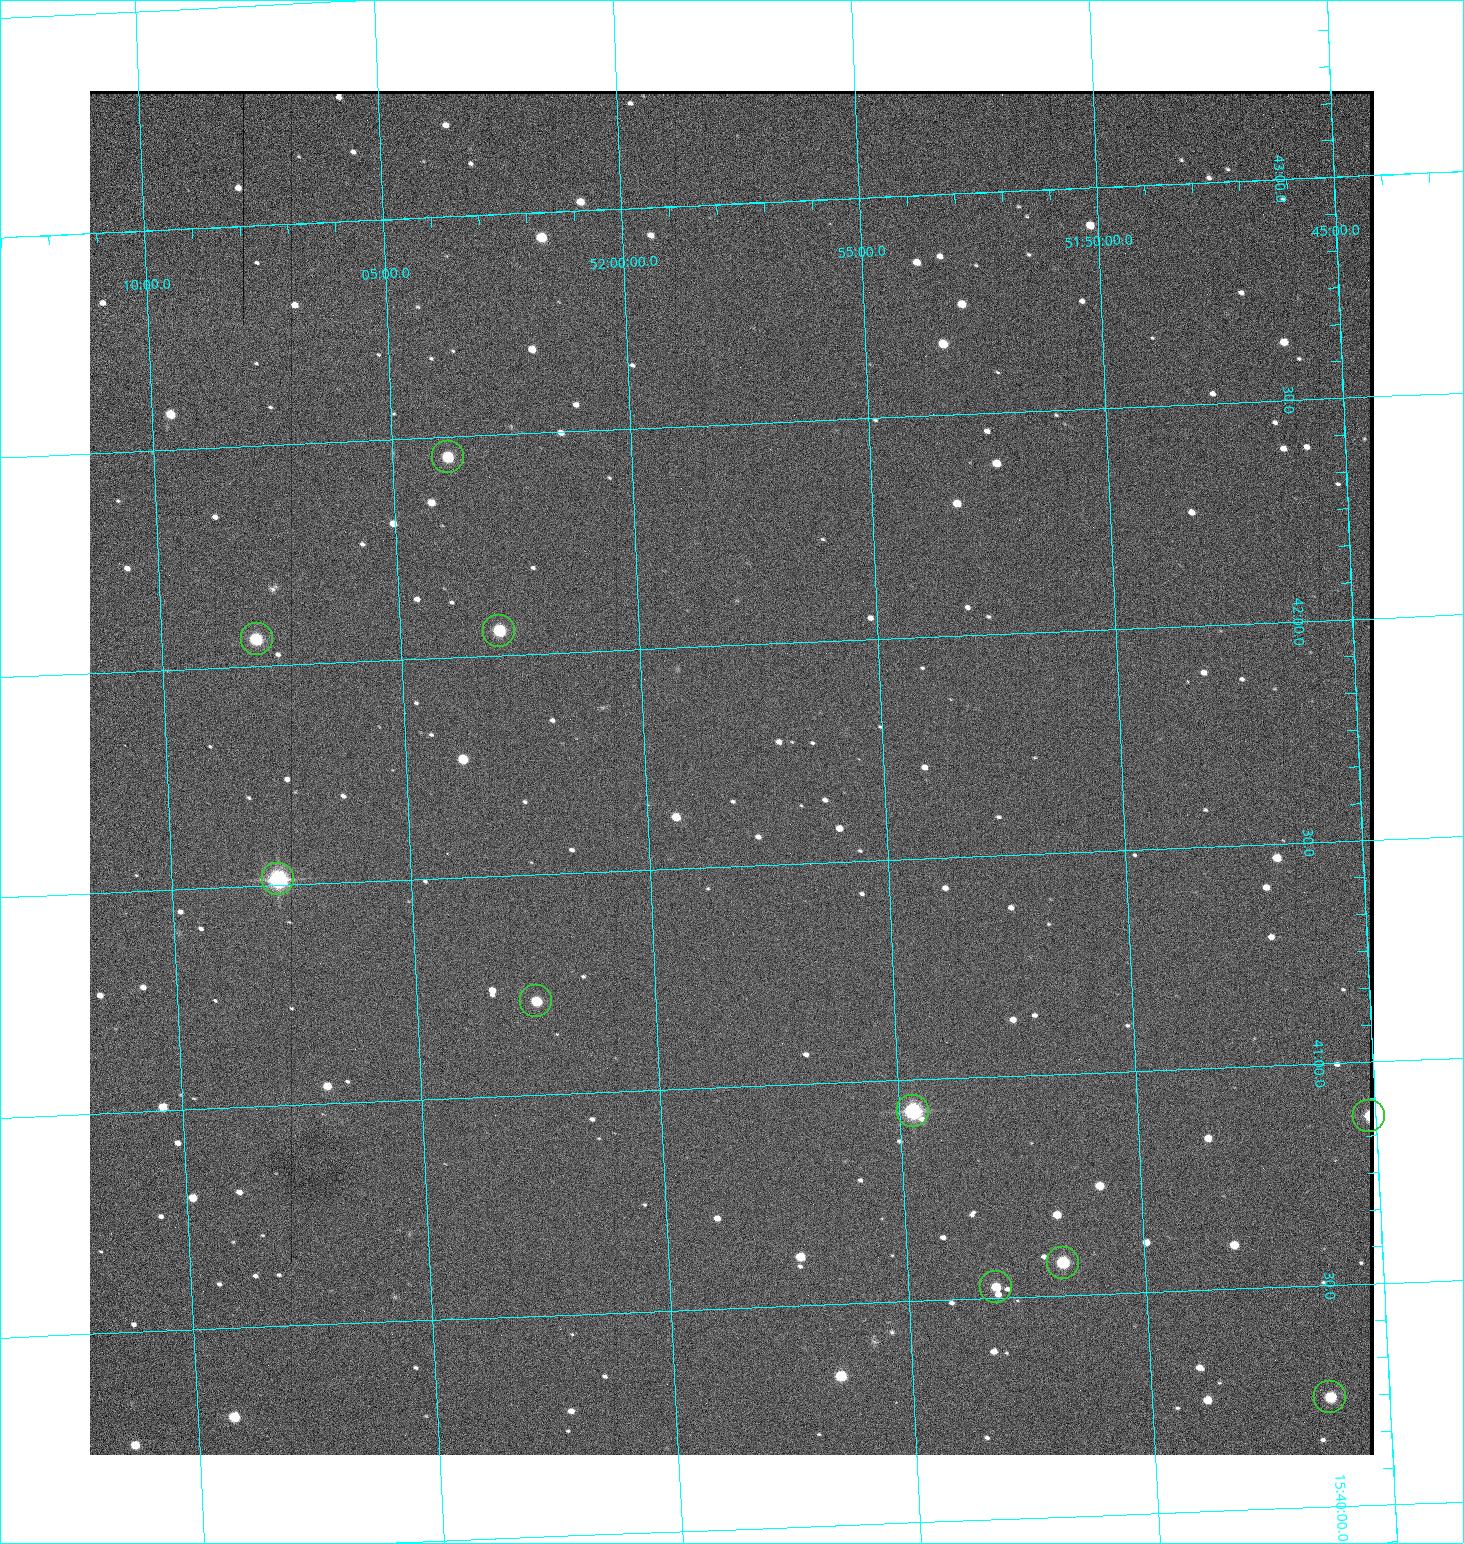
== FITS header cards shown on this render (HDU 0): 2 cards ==
NAXIS1  =                 1284 / length of data axis 1
NAXIS2  =                 1364 / length of data axis 2

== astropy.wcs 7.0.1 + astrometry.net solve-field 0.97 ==
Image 1284 x 1364 px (HDU 0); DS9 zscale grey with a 90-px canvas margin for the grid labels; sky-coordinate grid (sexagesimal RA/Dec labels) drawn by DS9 from the SOLVED WCS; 10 Tycho-2 reference stars matched to detected sources circled (green)
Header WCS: RA---TAN/DEC--TAN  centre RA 15:41:43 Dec +51:58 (235.43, +51.97 deg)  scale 1.26 arcsec/px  FOV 26.9' x 28.5'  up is +93 deg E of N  parity flipped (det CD > 0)
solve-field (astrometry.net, Tycho-2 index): VERIFIED the header's WCS against the Tycho-2 star catalogue (10 matches, 0 conflicts) and refined it, rather than solving blind
Solved WCS: RA---TAN-SIP/DEC--TAN-SIP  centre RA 15:41:43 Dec +51:58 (235.43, +51.97 deg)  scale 1.26 arcsec/px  FOV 26.9' x 28.6'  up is +93 deg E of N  parity flipped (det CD > 0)
The solver's refit moves the header's centre by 1.7 arcsec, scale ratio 1.003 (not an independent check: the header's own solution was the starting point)
Tycho-2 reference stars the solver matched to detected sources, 10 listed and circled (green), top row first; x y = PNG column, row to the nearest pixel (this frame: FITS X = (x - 90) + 1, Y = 1364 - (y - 91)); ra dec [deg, ICRS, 3 dp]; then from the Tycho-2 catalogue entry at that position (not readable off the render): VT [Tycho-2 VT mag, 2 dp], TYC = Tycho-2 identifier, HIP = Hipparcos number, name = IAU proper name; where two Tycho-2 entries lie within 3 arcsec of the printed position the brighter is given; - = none
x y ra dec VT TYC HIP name
448 457 235.614 +52.064 11.61 3489-1132-1 - -
499 631 235.514 +52.049 11.19 3489-1407-1 - -
257 639 235.515 +52.133 11.12 3489-1380-1 - -
278 879 235.378 +52.130 9.31 3489-1322-1 76850 -
536 1001 235.303 +52.042 11.52 3489-958-1 - -
913 1111 235.232 +51.912 9.59 3489-824-1 - -
1369 1116 235.219 +51.752 10.98 3489-1435-1 - -
1063 1263 235.143 +51.862 10.97 3489-1016-1 - -
996 1287 235.131 +51.886 12.29 3489-908-1 - -
1330 1397 235.062 +51.771 11.53 3489-1453-1 - -